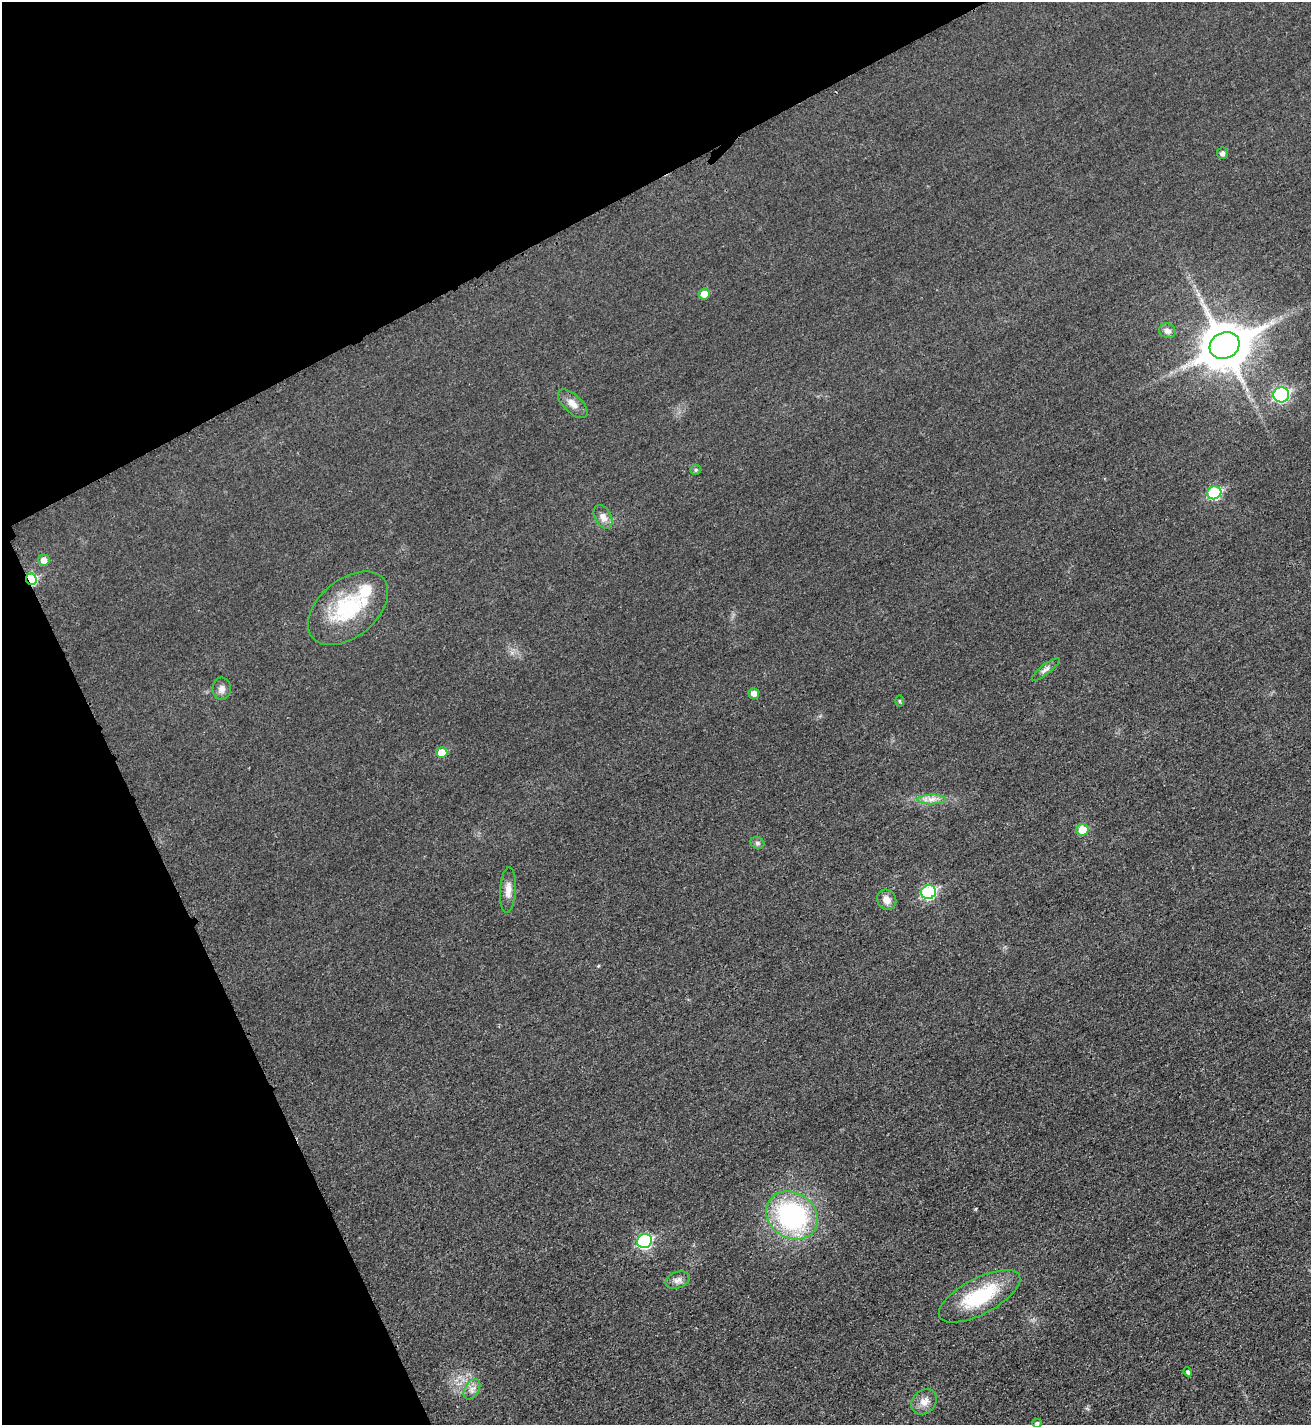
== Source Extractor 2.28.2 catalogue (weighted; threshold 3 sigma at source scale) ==
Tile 5 of 4 x 4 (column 1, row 2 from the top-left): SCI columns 165-1473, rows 2863-4285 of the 5701 x 5713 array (HDU 1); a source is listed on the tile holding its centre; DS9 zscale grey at full resolution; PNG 1313 x 1427 px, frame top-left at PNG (2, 2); each listed source drawn as its Kron ellipse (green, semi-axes under 4 px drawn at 4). Shown black and unused: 24% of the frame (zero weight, under 3 of 4 exposures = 1% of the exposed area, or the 3 px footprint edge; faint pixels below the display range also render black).
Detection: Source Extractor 2.28.2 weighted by HDU 2 'WHT'; one run over the whole footprint, this tile lists its part. Background 0.0167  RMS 0.0057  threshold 0.0258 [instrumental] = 3 sigma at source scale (4.5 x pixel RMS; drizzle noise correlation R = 1.50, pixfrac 1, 0.05/0.05 arcsec/px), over >= 5 px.
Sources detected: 33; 2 inside a brighter listed object's ellipse — not listed separately; the other 31 listed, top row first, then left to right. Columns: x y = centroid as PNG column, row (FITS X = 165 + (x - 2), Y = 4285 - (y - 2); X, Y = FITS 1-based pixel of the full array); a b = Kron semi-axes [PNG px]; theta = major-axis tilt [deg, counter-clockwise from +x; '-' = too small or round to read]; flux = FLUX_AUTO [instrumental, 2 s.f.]
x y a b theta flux
1222 153 5 5 - 2
704 294 5 5 - 6
1167 331 8 7 - 3
1225 345 15 13 27 2300
1281 395 8 7 - 90
573 404 18 9 -44 5
696 470 5 5 - 0.93
1214 493 7 6 - 44
603 517 13 8 -61 3.9
44 560 5 5 - 4.1
31 579 6 5 - 29
348 608 46 29 40 44
1046 669 17 5 39 2.2
222 689 11 9 88 2.8
754 693 5 5 - 3.3
899 701 6 4 -89 0.7
442 753 5 5 - 9
931 799 14 5 0 3.6
1082 830 6 6 - 11
757 843 7 5 -22 1.3
508 890 23 8 86 5.1
929 892 7 7 - 61
887 900 10 9 - 4.6
792 1215 27 22 -34 90
644 1241 7 7 - 74
678 1280 12 8 21 2.9
979 1296 45 18 28 38
1188 1372 5 4 - 1.3
472 1389 11 7 58 2.8
924 1402 14 11 46 5.3
1037 1423 5 4 - 1.5
Overlapping masked pixels (flux is a lower limit): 1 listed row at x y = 31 579
Isophote crosses this tile's border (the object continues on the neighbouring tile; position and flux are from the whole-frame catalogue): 1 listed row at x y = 1037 1423